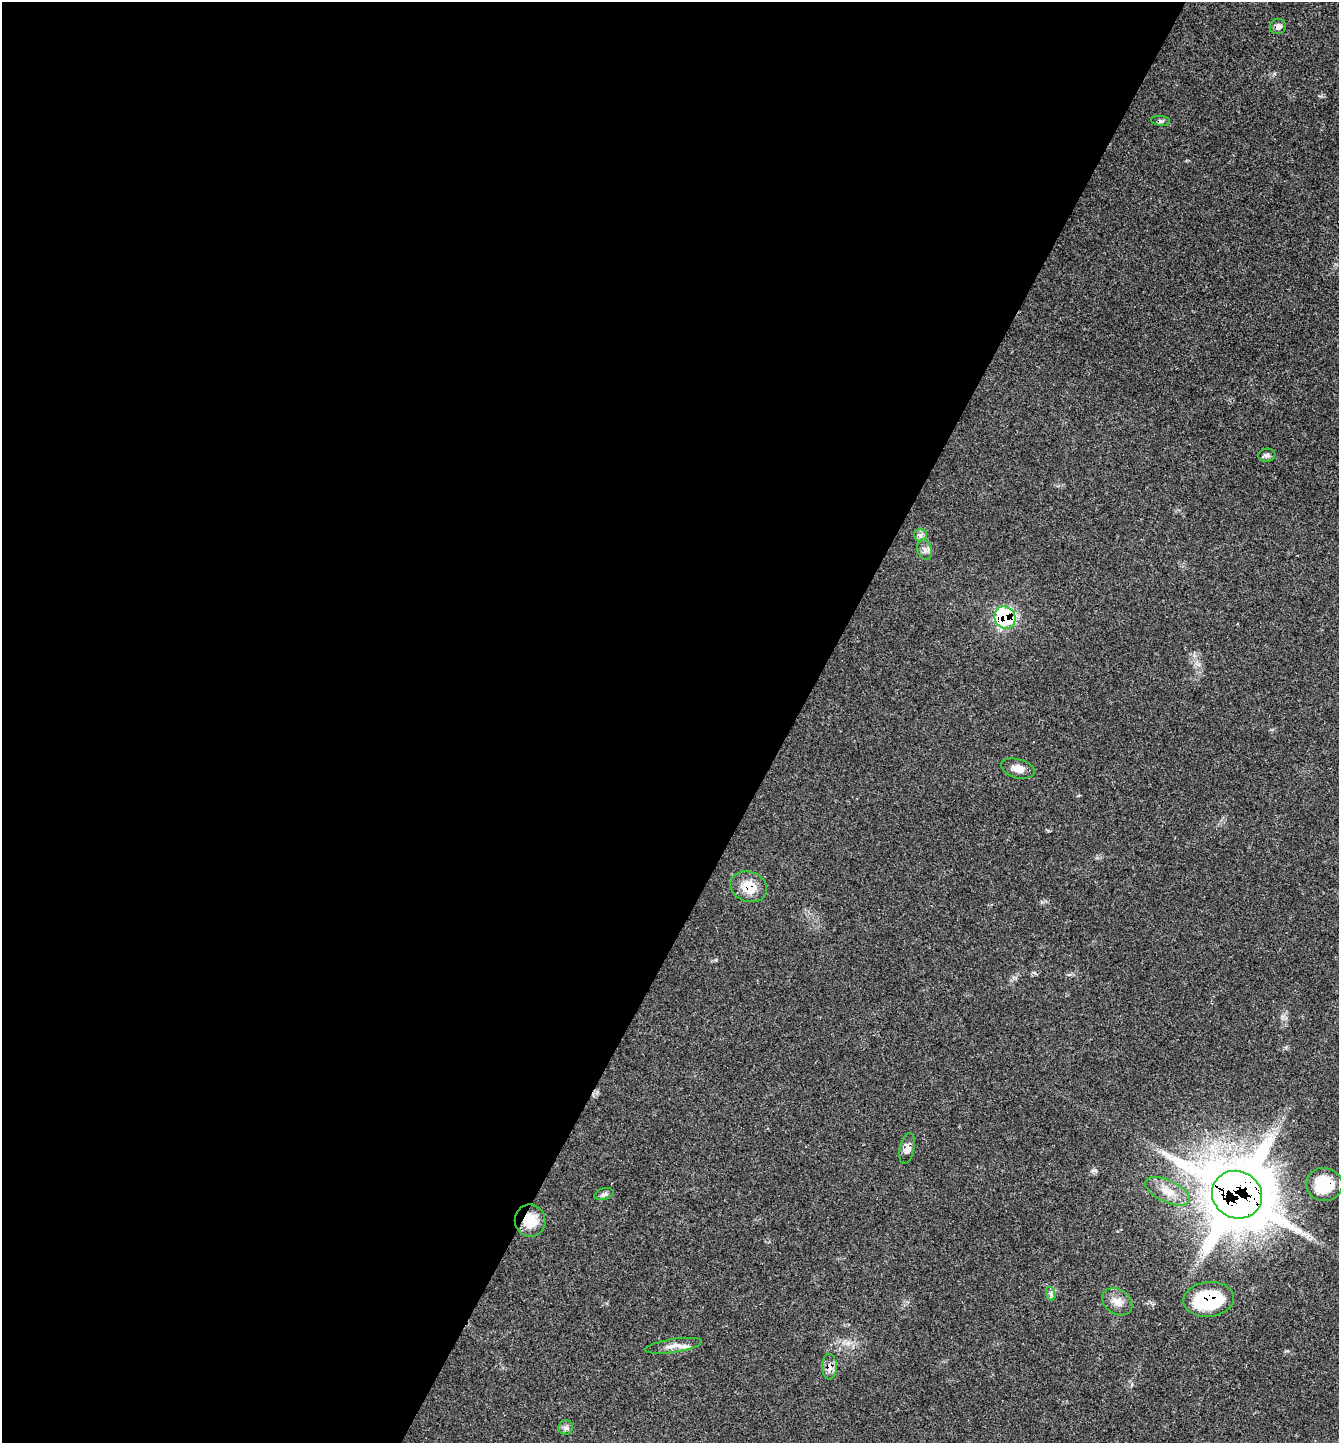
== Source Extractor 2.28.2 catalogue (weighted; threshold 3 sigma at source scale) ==
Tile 5 of 4 x 4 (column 1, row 2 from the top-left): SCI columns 185-1521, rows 2925-4365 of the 5851 x 5844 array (HDU 1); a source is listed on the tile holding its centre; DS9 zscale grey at full resolution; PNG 1341 x 1445 px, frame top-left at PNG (2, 2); each listed source drawn as its Kron ellipse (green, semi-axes under 4 px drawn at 4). Shown black and unused: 59% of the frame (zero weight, under 3 of 4 exposures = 2% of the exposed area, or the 3 px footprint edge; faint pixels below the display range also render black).
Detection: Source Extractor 2.28.2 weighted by HDU 2 'WHT'; one run over the whole footprint, this tile lists its part. Background 0.0451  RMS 0.0045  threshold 0.0202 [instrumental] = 3 sigma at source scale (4.5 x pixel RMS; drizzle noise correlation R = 1.50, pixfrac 1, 0.05/0.05 arcsec/px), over >= 5 px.
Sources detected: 20; all 20 listed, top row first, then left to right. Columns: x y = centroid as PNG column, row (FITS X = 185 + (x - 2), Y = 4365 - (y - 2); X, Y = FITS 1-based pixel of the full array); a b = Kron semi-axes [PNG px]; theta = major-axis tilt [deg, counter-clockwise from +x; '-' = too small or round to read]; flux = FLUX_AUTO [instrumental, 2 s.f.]
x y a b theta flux
1278 26 8 7 - 1.7
1161 121 9 5 -6 0.88
1267 455 8 6 11 1.2
920 535 7 6 - 1.3
925 550 10 7 -72 1.8
1005 618 11 10 - 39
1018 769 17 9 -14 4.1
749 887 19 15 -20 8.8
907 1148 15 7 78 2.4
1324 1185 18 16 -12 15
1167 1191 24 11 -25 6.8
604 1194 10 5 15 1.1
1237 1195 25 23 -29 2900
530 1220 16 15 - 9.4
1051 1294 7 4 -71 0.98
1209 1299 25 17 6 30
1117 1302 16 12 -35 4.4
673 1346 29 6 9 4.2
829 1367 13 7 -89 3
566 1428 7 7 - 1.4
Overlapping masked pixels (flux is a lower limit): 8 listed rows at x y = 1005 618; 749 887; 907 1148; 1324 1185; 1237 1195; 530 1220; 1209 1299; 829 1367